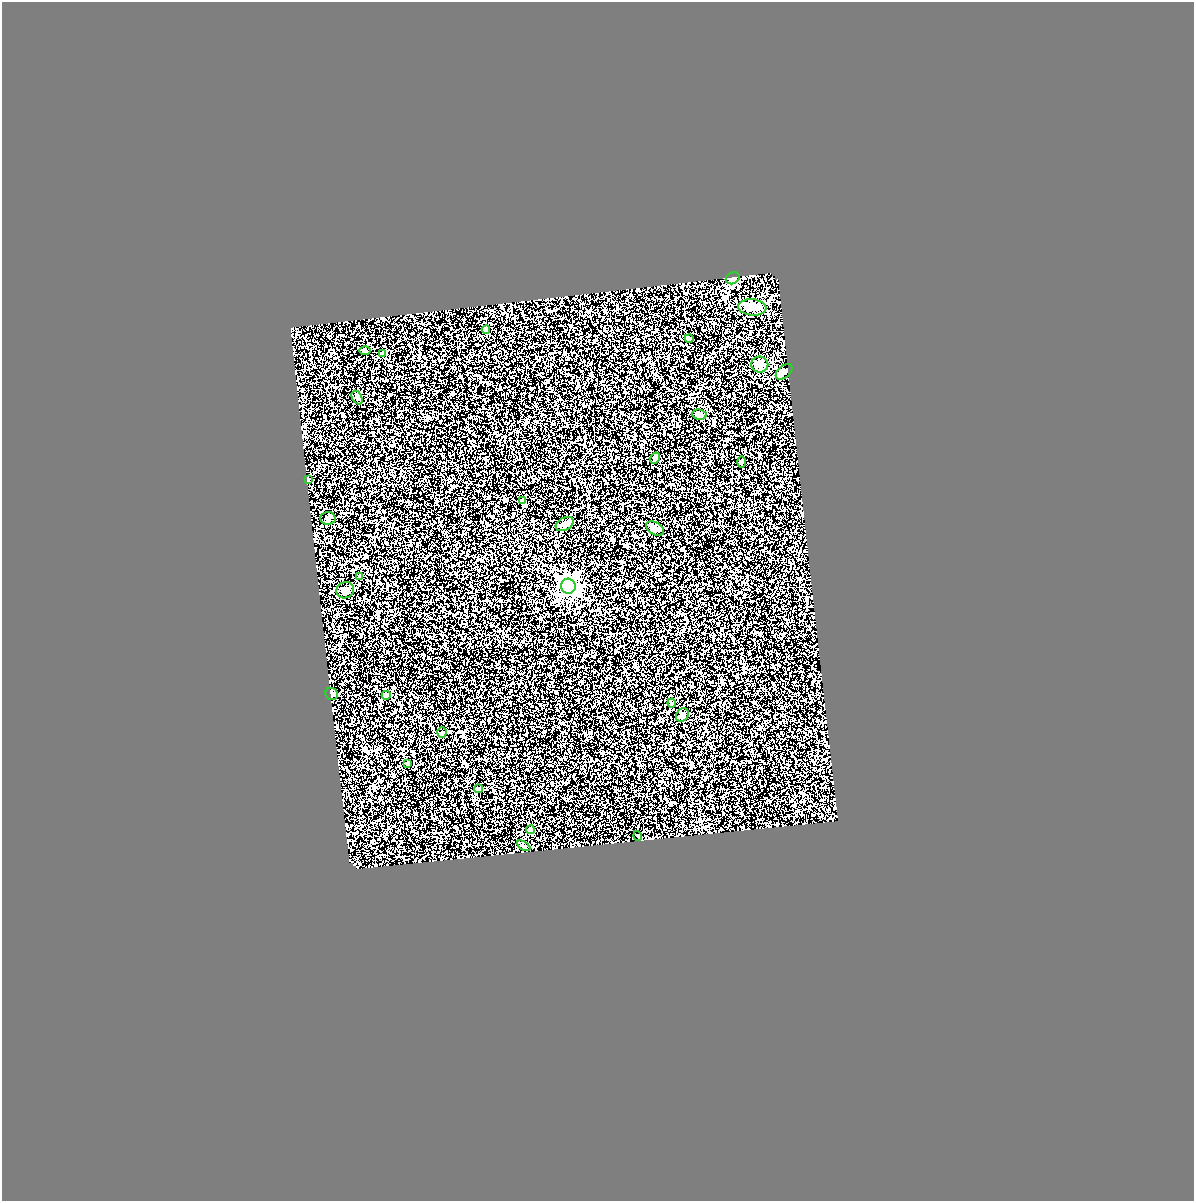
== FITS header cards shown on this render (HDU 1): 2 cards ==
NAXIS1  =                 1192
NAXIS2  =                 1199

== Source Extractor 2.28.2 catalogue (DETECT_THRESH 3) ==
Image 1192 x 1199 px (HDU 1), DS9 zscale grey, 1 PNG px = 1 image px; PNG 1196 x 1203 px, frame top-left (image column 1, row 1199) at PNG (2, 2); each listed source drawn as its Kron ellipse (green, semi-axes under 4 px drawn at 4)
Background 0.484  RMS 0.75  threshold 2.25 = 3 sigma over >= 5 px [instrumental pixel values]
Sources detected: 30; all 30 listed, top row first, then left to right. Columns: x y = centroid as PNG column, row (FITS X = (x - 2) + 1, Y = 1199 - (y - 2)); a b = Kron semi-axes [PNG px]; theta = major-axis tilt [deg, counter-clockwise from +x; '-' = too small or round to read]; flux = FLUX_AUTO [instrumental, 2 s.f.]
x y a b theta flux
733 278 7 5 29 120
752 307 14 8 -5 530
486 330 4 4 - 400
689 338 4 3 - 48
365 350 5 3 - 50
383 353 3 3 - 150
760 365 8 8 - 290
784 372 9 6 41 140
357 397 7 5 -62 89
699 415 7 5 -6 160
655 458 6 5 - 130
741 462 6 4 -90 61
308 479 4 2 - 47
523 500 3 3 - 65
328 518 7 6 - 150
565 524 9 6 30 170
655 528 10 6 -31 140
360 576 3 3 - 130
568 586 7 7 - 18000
345 590 9 8 - 180
332 694 6 6 - 160
386 695 4 4 - 900
672 703 4 4 - 49
682 715 7 6 - 160
442 732 5 4 - 64
408 764 3 3 - 120
479 789 4 4 - 66
530 830 4 4 - 340
638 836 5 3 - 44
524 846 7 3 -30 62